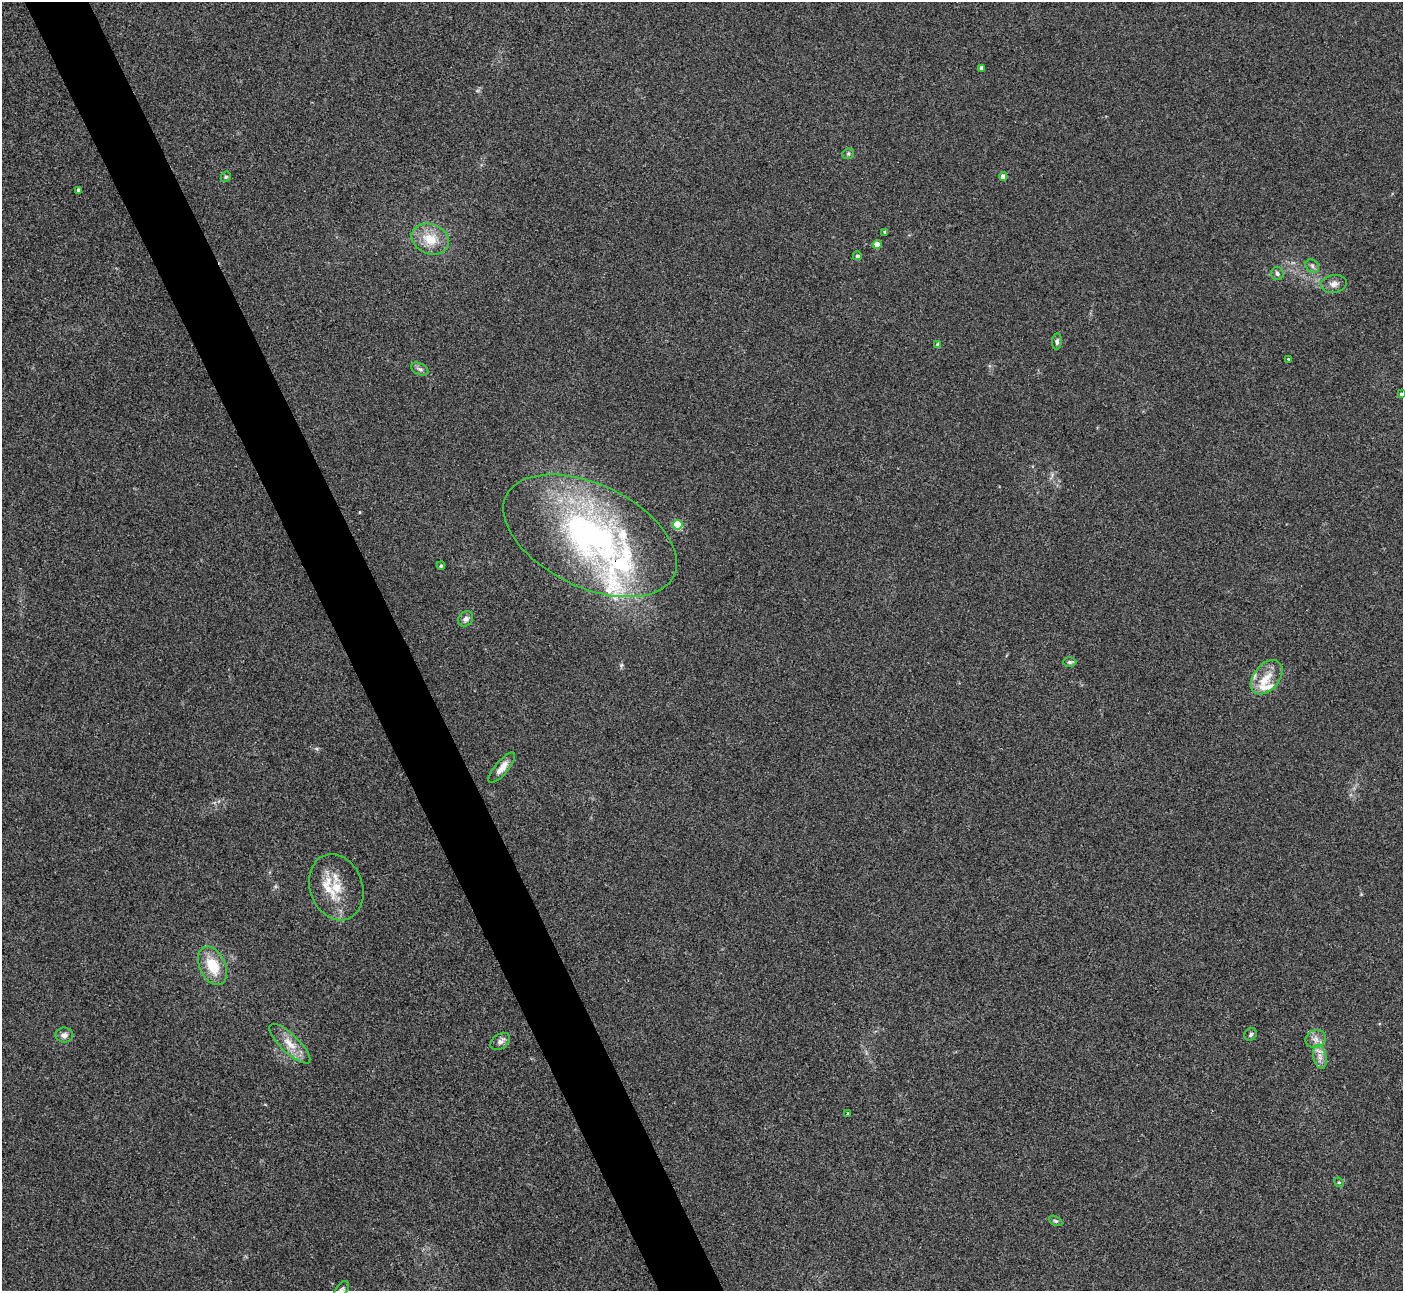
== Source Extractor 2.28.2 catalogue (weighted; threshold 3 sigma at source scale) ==
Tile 11 of 4 x 4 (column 3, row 3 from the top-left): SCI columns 2802-4202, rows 1440-2728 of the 5603 x 5591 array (HDU 1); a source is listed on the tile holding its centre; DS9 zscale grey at full resolution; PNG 1405 x 1293 px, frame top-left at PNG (2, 2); each listed source drawn as its Kron ellipse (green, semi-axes under 4 px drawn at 4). Shown black and unused: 5% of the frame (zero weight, under 3 of 4 exposures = <1% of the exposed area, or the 3 px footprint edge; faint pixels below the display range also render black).
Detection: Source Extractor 2.28.2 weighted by HDU 2 'WHT'; one run over the whole footprint, this tile lists its part. Background 0.106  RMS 0.0063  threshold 0.0281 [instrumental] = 3 sigma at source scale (4.5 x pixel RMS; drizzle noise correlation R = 1.50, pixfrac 1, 0.05/0.05 arcsec/px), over >= 5 px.
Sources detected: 41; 5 inside a brighter listed object's ellipse — not listed separately; the other 36 listed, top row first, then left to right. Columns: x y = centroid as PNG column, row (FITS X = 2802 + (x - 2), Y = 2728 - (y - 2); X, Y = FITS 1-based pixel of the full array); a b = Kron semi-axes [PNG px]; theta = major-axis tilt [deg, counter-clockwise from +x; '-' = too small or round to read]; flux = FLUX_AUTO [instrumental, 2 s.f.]
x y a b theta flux
982 68 4 4 - 2.6
848 154 6 5 - 1.1
1003 176 4 4 - 4.7
226 177 5 4 - 0.94
78 190 4 3 - 1.5
884 232 4 3 - 0.72
430 239 19 14 -21 14
877 244 4 4 - 8.2
857 256 4 4 - 1.6
1312 266 7 6 - 1.5
1277 274 6 6 - 1.5
1334 284 13 9 9 3.5
1057 342 8 5 83 1.6
938 345 4 4 - 2.5
1288 359 3 3 - 0.62
420 369 9 5 -26 1.8
1401 394 3 3 - 1
678 525 5 5 - 34
590 536 93 51 -26 200
441 566 4 3 - 0.93
466 619 8 6 47 2.3
1070 662 7 4 0 1.3
1267 677 20 12 50 11
502 768 19 6 50 6.1
336 887 34 26 -71 21
213 966 20 13 -64 17
1251 1034 6 5 - 1.3
64 1035 8 7 - 2.8
1316 1039 10 9 - 3.9
500 1041 11 7 35 3.1
290 1044 27 9 -44 9.2
1320 1057 12 6 -77 3.9
848 1113 3 2 - 0.8
1339 1182 5 4 - 0.75
1056 1221 7 4 -26 1
342 1290 10 5 54 1.7
Isophote crosses this tile's border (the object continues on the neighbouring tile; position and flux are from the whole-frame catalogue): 2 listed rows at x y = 1401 394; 342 1290